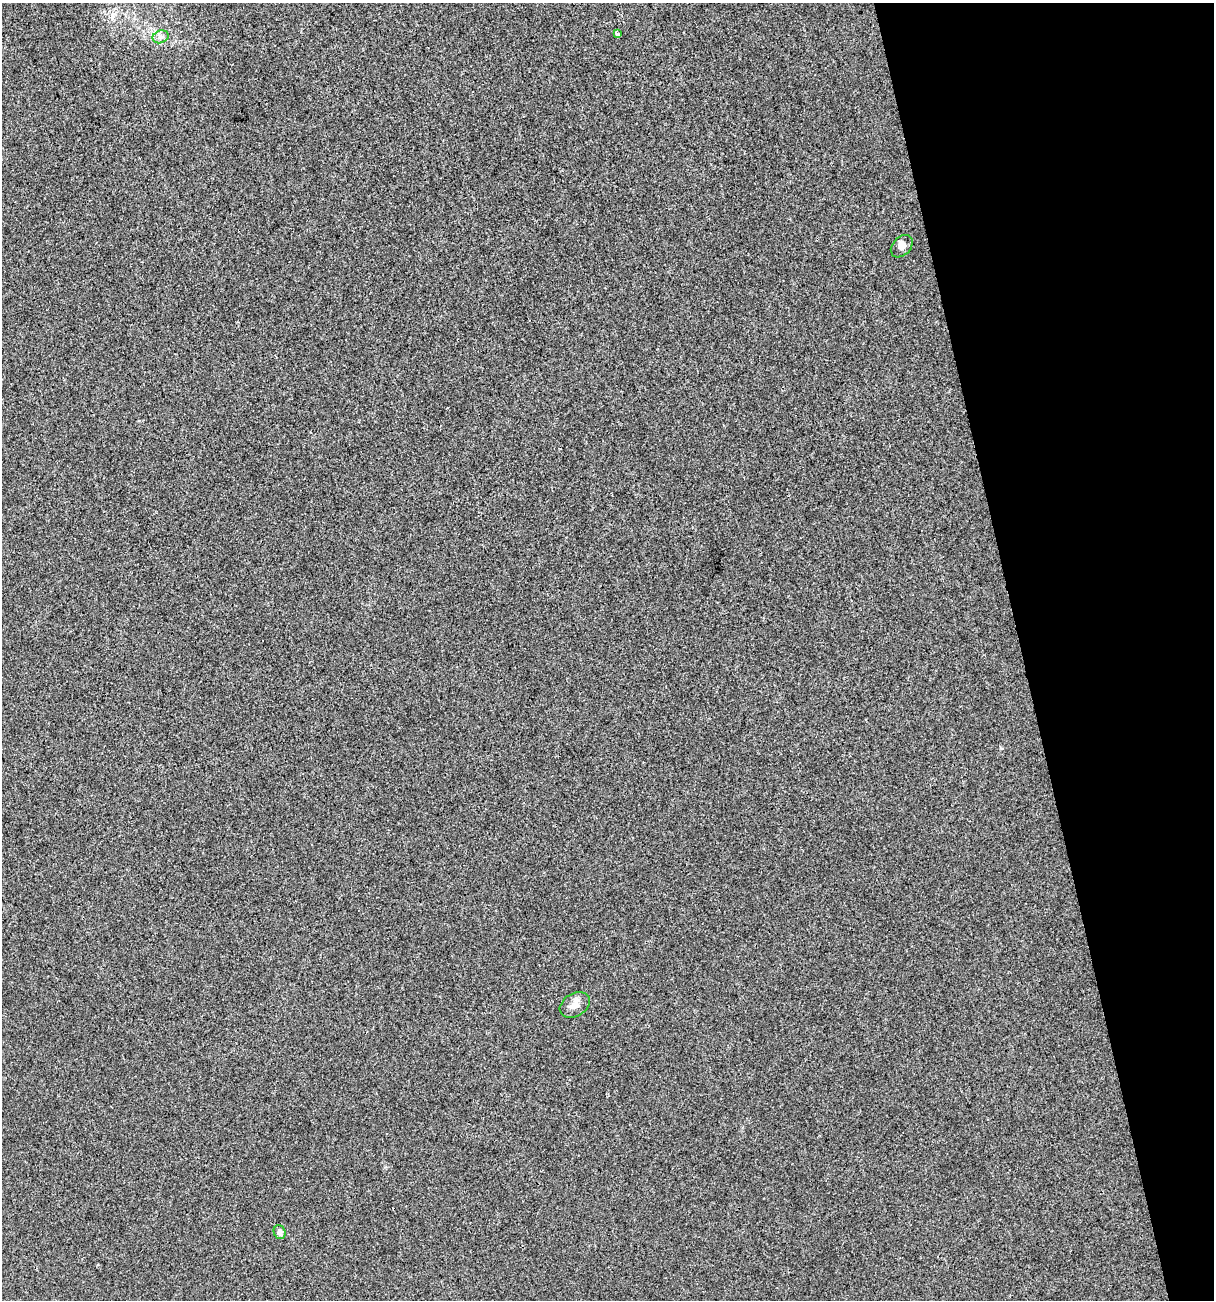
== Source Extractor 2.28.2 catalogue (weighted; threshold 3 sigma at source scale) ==
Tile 12 of 4 x 4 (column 4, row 3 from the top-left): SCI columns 3735-4946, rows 1299-2596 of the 4995 x 5192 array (HDU 1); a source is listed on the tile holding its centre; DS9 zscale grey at full resolution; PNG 1216 x 1302 px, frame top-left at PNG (2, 3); each listed source drawn as its Kron ellipse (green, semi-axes under 4 px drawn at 4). Shown black and unused: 16% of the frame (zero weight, under 3 of 4 exposures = <1% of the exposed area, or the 3 px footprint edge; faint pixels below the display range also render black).
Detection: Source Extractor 2.28.2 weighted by HDU 2 'WHT'; one run over the whole footprint, this tile lists its part. Background 0.00113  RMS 0.0028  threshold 0.0127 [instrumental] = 3 sigma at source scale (4.5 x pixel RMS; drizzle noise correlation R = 1.50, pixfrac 1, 0.0396/0.0396 arcsec/px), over >= 5 px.
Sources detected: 5; all 5 listed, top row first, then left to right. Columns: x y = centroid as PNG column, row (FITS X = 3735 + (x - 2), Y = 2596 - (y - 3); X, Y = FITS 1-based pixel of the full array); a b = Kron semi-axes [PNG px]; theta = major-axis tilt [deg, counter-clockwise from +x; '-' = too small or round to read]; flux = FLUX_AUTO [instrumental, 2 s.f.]
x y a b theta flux
618 33 4 3 - 34
161 37 8 6 20 0.98
902 246 13 9 46 1.4
575 1005 16 11 31 2.1
280 1232 7 6 - 1.1
Overlapping masked pixels (flux is a lower limit): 1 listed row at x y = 618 33